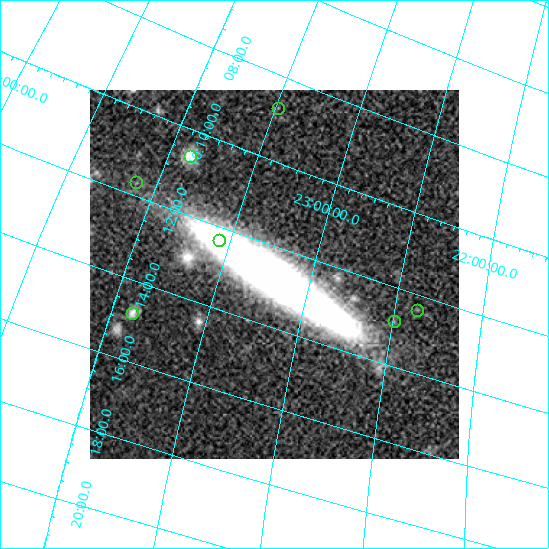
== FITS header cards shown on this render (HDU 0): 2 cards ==
NAXIS1  =                  369
NAXIS2  =                  369

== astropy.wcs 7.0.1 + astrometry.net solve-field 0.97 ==
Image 369 x 369 px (HDU 0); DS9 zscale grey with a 90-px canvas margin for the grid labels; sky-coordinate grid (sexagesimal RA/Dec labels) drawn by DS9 from the SOLVED WCS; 7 Tycho-2 reference stars matched to detected sources circled (green)
Header WCS: none
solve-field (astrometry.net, Tycho-2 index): SOLVED blind (the file carries no WCS)
Solved WCS: RA---TAN-SIP/DEC--TAN-SIP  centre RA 10:12:41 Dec +23:12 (153.17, +23.21 deg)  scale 20.7 arcsec/px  FOV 127.4' x 127.4'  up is -75 deg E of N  parity normal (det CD < 0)
(file carries no celestial WCS; the grid is the blind solution)
Tycho-2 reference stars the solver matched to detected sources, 7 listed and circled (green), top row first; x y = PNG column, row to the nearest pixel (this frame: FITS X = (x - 90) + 1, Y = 369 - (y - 90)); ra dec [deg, ICRS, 3 dp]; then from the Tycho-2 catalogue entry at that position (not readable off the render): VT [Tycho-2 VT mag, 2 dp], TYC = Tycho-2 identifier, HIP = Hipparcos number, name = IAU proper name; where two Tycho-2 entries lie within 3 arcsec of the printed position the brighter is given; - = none
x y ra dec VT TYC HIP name
278 108 152.185 +23.481 7.84 1968-631-1 49700 -
190 156 152.653 +23.882 7.86 1968-550-1 49842 -
136 182 152.923 +24.117 8.91 1968-247-1 - -
219 240 153.081 +23.558 9.39 1968-956-1 - -
417 310 153.095 +22.369 9.61 1425-240-1 - -
132 313 153.700 +23.888 9.13 1969-1123-1 - -
394 321 153.213 +22.490 9.55 1425-183-1 - -